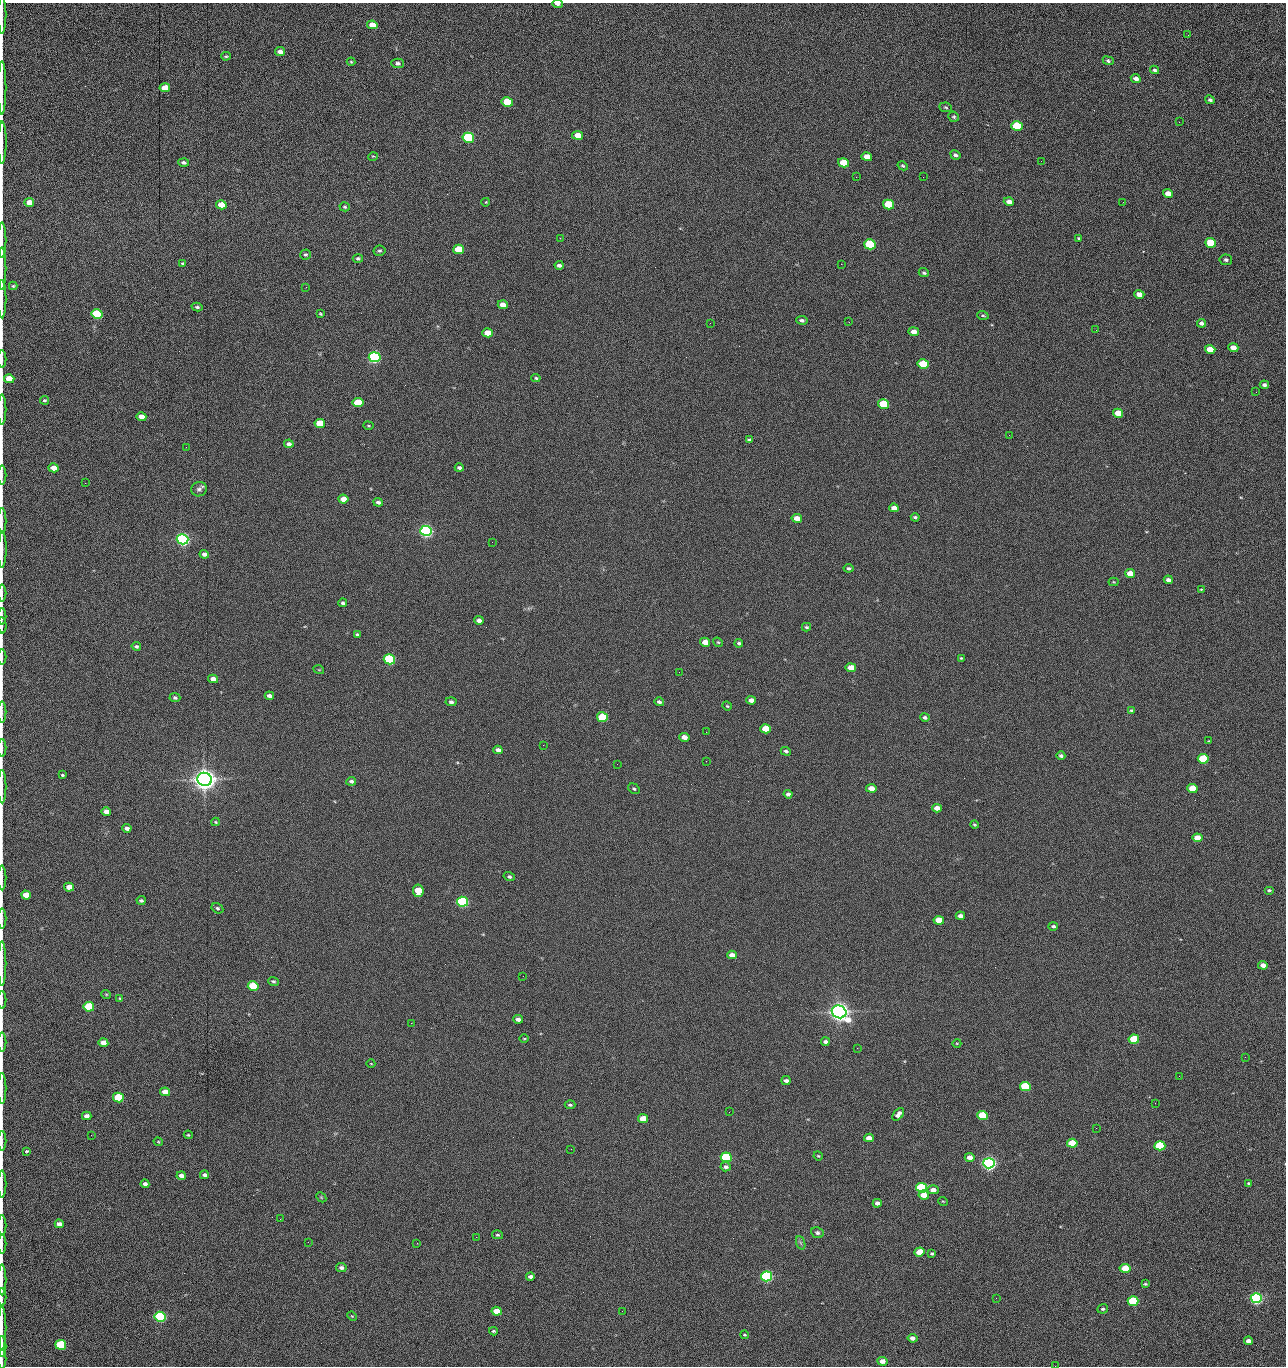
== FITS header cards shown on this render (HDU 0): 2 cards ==
NAXIS1  =                 1284 /fastest changing axis
NAXIS2  =                 1364 /next to fastest changing axis

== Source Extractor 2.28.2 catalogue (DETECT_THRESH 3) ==
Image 1284 x 1364 px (HDU 0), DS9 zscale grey, 1 PNG px = 1 image px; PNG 1288 x 1368 px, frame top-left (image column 1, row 1364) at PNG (2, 3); each listed source drawn as its Kron ellipse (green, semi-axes under 4 px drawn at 4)
Background 148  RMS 15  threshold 45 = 3 sigma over >= 5 px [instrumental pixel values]
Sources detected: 277; all 277 listed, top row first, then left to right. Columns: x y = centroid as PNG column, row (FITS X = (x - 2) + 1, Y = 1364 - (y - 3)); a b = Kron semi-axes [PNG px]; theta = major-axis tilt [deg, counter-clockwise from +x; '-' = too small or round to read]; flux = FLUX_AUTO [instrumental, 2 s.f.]
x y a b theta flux
557 4 5 3 - 3.0e+03
2 15 18 2 90 3.3e+03
372 25 5 4 - 1.3e+04
1188 35 2 2 - 8.4e+02
280 52 5 4 - 5.1e+03
226 56 5 3 - 1.4e+03
1108 61 5 4 - 1.9e+03
351 62 4 4 - 9.4e+02
398 63 6 5 - 2.8e+03
1154 70 5 4 - 1.5e+03
1136 79 5 4 - 4.4e+03
2 88 27 2 90 4.9e+03
165 88 5 4 - 1.4e+04
1210 100 5 3 - 1.9e+03
507 102 6 4 -13 4.2e+04
946 107 6 5 - 1.5e+03
954 117 5 5 - 1.6e+03
1179 122 3 2 - 8.6e+02
1017 126 6 5 - 6.1e+04
578 135 5 4 - 1.4e+04
468 138 6 5 - 1.6e+05
2 143 21 2 90 4.3e+03
955 155 5 4 - 2.3e+03
373 156 5 3 - 8.3e+02
867 157 5 4 - 1.2e+04
1041 161 2 2 - 1.1e+03
184 162 5 4 - 2.6e+03
844 163 5 4 - 2.8e+04
903 166 5 4 - 1.4e+03
856 177 2 2 - 1.7e+03
923 177 2 2 - 1.2e+04
1168 193 5 4 - 6.6e+03
29 202 5 4 - 9.9e+03
486 202 4 2 - 7.0e+02
1009 202 5 4 - 5.6e+03
1123 202 2 2 - 5.1e+02
221 205 5 4 - 2.0e+04
888 205 6 5 - 5.1e+04
345 207 5 4 - 1.4e+03
560 238 3 3 - 6.7e+02
1079 238 3 3 - 1.4e+03
2 240 17 2 90 3.3e+03
1211 243 5 4 - 4.3e+04
870 244 6 5 - 1.0e+05
459 249 5 4 - 4.0e+04
380 251 6 5 - 1.8e+03
305 254 5 5 - 1.6e+03
358 258 5 4 - 1.9e+03
1226 260 6 5 - 2.4e+03
183 263 4 3 - 1.4e+03
841 264 2 2 - 1.8e+04
559 265 4 3 - 2.8e+03
2 269 21 2 90 4.1e+03
924 273 5 4 - 1.7e+03
13 286 4 4 - 1.2e+03
306 287 2 2 - 6.4e+02
1139 294 5 4 - 7.5e+03
2 299 19 2 90 3.7e+03
503 305 5 4 - 9.5e+03
197 307 5 3 - 1.9e+03
97 314 5 5 - 1.0e+05
320 314 3 3 - 1.1e+03
983 315 6 3 -19 1.4e+03
802 320 6 4 -11 2.4e+03
849 322 2 2 - 5.9e+02
710 323 2 2 - 2.3e+03
1202 323 4 4 - 3.8e+03
1096 330 2 2 - 7.4e+02
914 332 5 4 - 7.8e+03
488 333 5 4 - 1.6e+04
1233 348 5 4 - 1.0e+04
1210 349 5 4 - 1.6e+04
375 357 6 5 - 3.0e+05
2 359 9 2 90 1.3e+03
923 364 5 4 - 5.8e+04
536 378 4 4 - 1.3e+03
9 379 5 4 - 2.5e+04
1264 385 4 4 - 2.6e+03
1256 392 2 2 - 6.5e+02
44 400 4 4 - 1.6e+03
358 403 5 4 - 3.7e+04
883 404 5 4 - 6.0e+04
2 409 15 2 90 2.0e+03
1118 413 5 4 - 1.9e+04
141 417 5 4 - 8.8e+03
320 423 5 4 - 2.9e+04
368 426 5 2 - 9.2e+02
1009 435 2 2 - 2.4e+03
750 440 4 3 - 1.6e+03
289 444 5 4 - 3.7e+03
186 447 2 2 - 2.2e+03
54 468 5 4 - 1.2e+04
459 468 4 3 - 2.5e+03
2 475 9 2 90 1.6e+03
85 483 2 2 - 6.8e+02
199 489 8 7 - 3.3e+03
343 499 5 4 - 9.9e+03
378 502 5 4 - 2.5e+03
894 508 5 4 - 5.8e+03
915 517 4 3 - 1.7e+03
797 518 5 4 - 8.8e+03
2 521 13 2 90 2.0e+03
426 531 6 5 - 5.0e+05
183 539 6 5 - 5.4e+05
492 542 2 2 - 1.7e+03
2 550 18 3 89 4.8e+03
204 554 4 4 - 3.7e+03
848 568 5 4 - 1.8e+03
1130 573 5 4 - 1.3e+04
1168 580 4 4 - 3.7e+03
1114 582 5 4 - 1.0e+03
1201 590 3 3 - 9.8e+02
2 593 8 2 90 1.3e+03
343 603 4 4 - 2.0e+03
2 616 8 2 90 1.4e+03
479 620 5 4 - 4.2e+03
2 625 8 2 -86 1.4e+03
806 627 4 3 - 1.6e+03
357 635 4 3 - 2.0e+03
705 642 5 4 - 1.0e+04
718 642 5 4 - 1.2e+03
739 643 4 3 - 1.8e+03
136 646 5 3 - 1.9e+03
2 657 7 2 90 1.0e+03
961 658 3 3 - 9.2e+02
389 659 5 5 - 1.6e+05
851 668 5 4 - 1.4e+04
319 670 5 3 - 8.6e+02
679 672 2 2 - 1.0e+03
213 679 5 4 - 7.6e+03
269 696 4 4 - 3.8e+03
175 698 5 4 - 2.1e+03
751 700 5 4 - 6.2e+03
451 702 5 4 - 2.6e+03
659 702 5 4 - 2.7e+03
727 706 5 4 - 1.1e+03
1132 711 4 3 - 1.7e+03
2 712 10 2 90 1.9e+03
602 717 5 4 - 6.6e+04
925 717 5 4 - 2.5e+03
766 729 5 4 - 2.8e+04
706 732 2 2 - 5.4e+02
684 737 5 4 - 7.8e+03
1209 741 3 2 - 6.7e+02
543 745 2 2 - 2.2e+03
2 748 9 2 90 1.4e+03
498 750 4 4 - 4.3e+03
786 751 5 4 - 2.0e+03
1061 756 4 4 - 2.2e+03
1203 759 5 4 - 7.7e+04
706 761 2 2 - 1.7e+03
617 764 2 2 - 1.9e+03
62 775 4 3 - 1.1e+03
205 779 7 6 - 1.6e+06
351 781 5 4 - 2.5e+03
2 786 17 2 90 3.1e+03
871 788 5 4 - 1.0e+04
1192 788 5 4 - 2.5e+04
634 789 6 4 -37 1.6e+03
788 794 4 4 - 3.1e+03
937 808 5 4 - 8.3e+03
106 812 5 4 - 6.7e+03
216 822 4 4 - 9.9e+02
974 825 4 3 - 1.3e+03
127 828 4 3 - 3.9e+03
1197 838 5 4 - 1.5e+04
509 877 5 4 - 1.9e+03
2 878 12 2 90 2.1e+03
69 887 5 4 - 1.2e+04
1269 890 5 4 - 1.8e+03
418 891 6 5 - 2.7e+04
26 895 5 4 - 1.6e+04
141 900 4 3 - 1.6e+03
463 902 5 5 - 2.4e+05
217 908 6 5 - 1.9e+03
960 916 5 4 - 5.6e+03
2 919 10 2 90 1.6e+03
939 920 5 4 - 1.9e+04
1053 926 5 4 - 1.9e+03
732 955 5 4 - 6.3e+03
2 964 22 2 90 3.5e+03
1263 965 5 4 - 7.5e+03
523 976 2 2 - 1.3e+03
273 981 5 4 - 1.8e+03
253 986 5 4 - 6.1e+04
106 994 5 3 - 9.0e+02
120 998 4 3 - 1.1e+03
2 1000 9 2 90 1.5e+03
89 1007 5 4 - 7.6e+04
839 1012 7 6 - 1.3e+06
518 1019 5 4 - 4.4e+03
411 1023 2 2 - 3.7e+03
524 1039 5 3 - 9.6e+02
1134 1039 5 4 - 4.9e+04
2 1042 9 2 90 1.6e+03
825 1042 4 3 - 3.4e+03
103 1043 5 4 - 1.1e+04
957 1043 4 3 - 7.7e+02
857 1048 2 2 - 9.9e+02
1245 1057 2 2 - 1.3e+03
371 1064 4 3 - 7.0e+02
1179 1076 2 2 - 1.7e+03
786 1080 4 3 - 3.2e+03
1025 1086 5 4 - 8.8e+04
2 1088 16 2 90 2.9e+03
165 1092 5 4 - 1.2e+04
118 1097 5 4 - 6.5e+04
1155 1103 2 2 - 5.6e+02
570 1105 5 4 - 1.8e+03
729 1112 2 2 - 6.3e+02
898 1114 7 4 51 4.6e+03
983 1115 5 4 - 7.2e+04
87 1116 4 4 - 5.4e+03
643 1119 5 4 - 2.1e+04
1096 1128 2 2 - 3.9e+02
91 1135 3 2 - 1.7e+03
188 1135 4 4 - 1.0e+03
869 1138 5 4 - 6.9e+03
2 1141 10 2 90 1.7e+03
158 1142 5 3 - 9.2e+02
1072 1143 5 4 - 3.2e+04
1160 1146 5 4 - 1.0e+05
571 1149 2 2 - 6.8e+02
27 1151 4 3 - 1.1e+03
818 1156 5 4 - 1.1e+03
726 1157 5 5 - 1.5e+05
970 1157 5 4 - 8.0e+03
989 1163 6 5 - 6.2e+05
726 1167 5 4 - 2.8e+03
204 1175 4 4 - 2.6e+03
181 1176 5 4 - 4.7e+03
1249 1183 4 3 - 1.7e+03
2 1184 13 2 90 2.4e+03
145 1184 4 4 - 3.4e+03
922 1188 5 5 - 1.5e+05
933 1190 5 4 - 6.4e+03
924 1195 5 4 - 1.6e+04
321 1197 6 4 -46 1.0e+03
943 1201 5 3 - 7.9e+02
877 1203 4 4 - 4.5e+03
280 1219 2 2 - 1.3e+03
59 1224 4 4 - 4.5e+03
2 1225 10 2 90 1.8e+03
817 1233 6 5 - 2.2e+03
498 1235 5 4 - 1.6e+03
476 1237 2 2 - 4.8e+03
308 1242 2 2 - 1.2e+03
417 1243 2 2 - 3.8e+03
801 1243 7 4 -71 1.8e+03
2 1244 9 2 90 1.8e+03
920 1252 5 4 - 1.9e+04
932 1254 4 3 - 1.4e+03
341 1267 5 4 - 3.0e+03
1125 1268 5 4 - 2.7e+04
767 1276 5 5 - 3.1e+05
530 1277 4 3 - 3.2e+03
2 1280 15 2 90 2.2e+03
1145 1284 3 2 - 1.1e+03
2 1297 9 2 90 1.2e+03
996 1298 2 2 - 1.9e+03
1256 1298 5 5 - 3.6e+05
1133 1301 5 4 - 7.9e+04
1103 1309 5 4 - 1.8e+03
497 1311 5 4 - 1.8e+04
622 1311 2 2 - 5.4e+02
352 1316 5 3 - 8.6e+02
160 1317 5 5 - 2.4e+05
2 1328 22 2 90 3.8e+03
493 1331 4 3 - 1.4e+03
744 1335 4 3 - 1.1e+03
912 1338 5 4 - 4.1e+03
1248 1341 4 4 - 5.1e+03
61 1345 5 5 - 9.4e+04
2 1346 10 2 90 2.0e+03
2 1359 9 2 90 1.6e+03
882 1361 5 4 - 7.0e+03
1055 1366 2 2 - 1.4e+03
At the frame edge (FLAGS 8, measured only in part): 36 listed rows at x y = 557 4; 2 15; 2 88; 2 143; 2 240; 2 269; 2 299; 2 359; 9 379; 2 409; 2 475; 2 521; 2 550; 2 593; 2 616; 2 625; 2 657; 2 712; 2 748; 2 786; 2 878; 2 919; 2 964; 2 1000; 2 1042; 2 1088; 2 1141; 2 1184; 2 1225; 2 1244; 2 1280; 2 1297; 2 1328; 2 1346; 2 1359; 1055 1366

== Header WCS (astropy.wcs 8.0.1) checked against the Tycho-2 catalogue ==
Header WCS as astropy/WCSLIB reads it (CRVAL/CRPIX/CD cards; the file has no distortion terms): RA---TAN/DEC--TAN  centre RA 15:41:41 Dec +51:59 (235.42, +51.98 deg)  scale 1.26 arcsec/px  FOV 26.9' x 28.5'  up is +92 deg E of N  parity flipped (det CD > 0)
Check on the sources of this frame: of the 60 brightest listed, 10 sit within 2.0 arcsec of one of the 12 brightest Tycho-2 stars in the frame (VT <= 12.29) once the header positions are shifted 0.32 arcsec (0.08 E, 0.31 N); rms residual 0.97 arcsec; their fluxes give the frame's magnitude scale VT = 25.27 - 2.5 log10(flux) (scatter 0.18 mag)
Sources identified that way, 10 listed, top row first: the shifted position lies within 2.0 arcsec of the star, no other Tycho-2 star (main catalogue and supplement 1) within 4.0 arcsec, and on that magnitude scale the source's flux lands within +1.5 / -3 mag of the star's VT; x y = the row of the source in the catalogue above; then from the Tycho-2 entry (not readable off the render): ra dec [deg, ICRS J2000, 3 dp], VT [Tycho-2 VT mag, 2 dp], TYC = Tycho-2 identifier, HIP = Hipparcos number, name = IAU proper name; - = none
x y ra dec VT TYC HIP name
375 357 235.614 +52.064 11.61 3489-1132-1 - -
426 531 235.514 +52.049 11.19 3489-1407-1 - -
183 539 235.515 +52.133 11.12 3489-1380-1 - -
205 779 235.378 +52.130 9.31 3489-1322-1 76850 -
463 902 235.303 +52.042 11.52 3489-958-1 - -
839 1012 235.232 +51.912 9.59 3489-824-1 - -
989 1163 235.143 +51.862 10.97 3489-1016-1 - -
922 1188 235.131 +51.886 12.29 3489-908-1 - -
767 1276 235.084 +51.941 11.45 3489-1346-1 - -
1256 1298 235.062 +51.771 11.53 3489-1453-1 - -